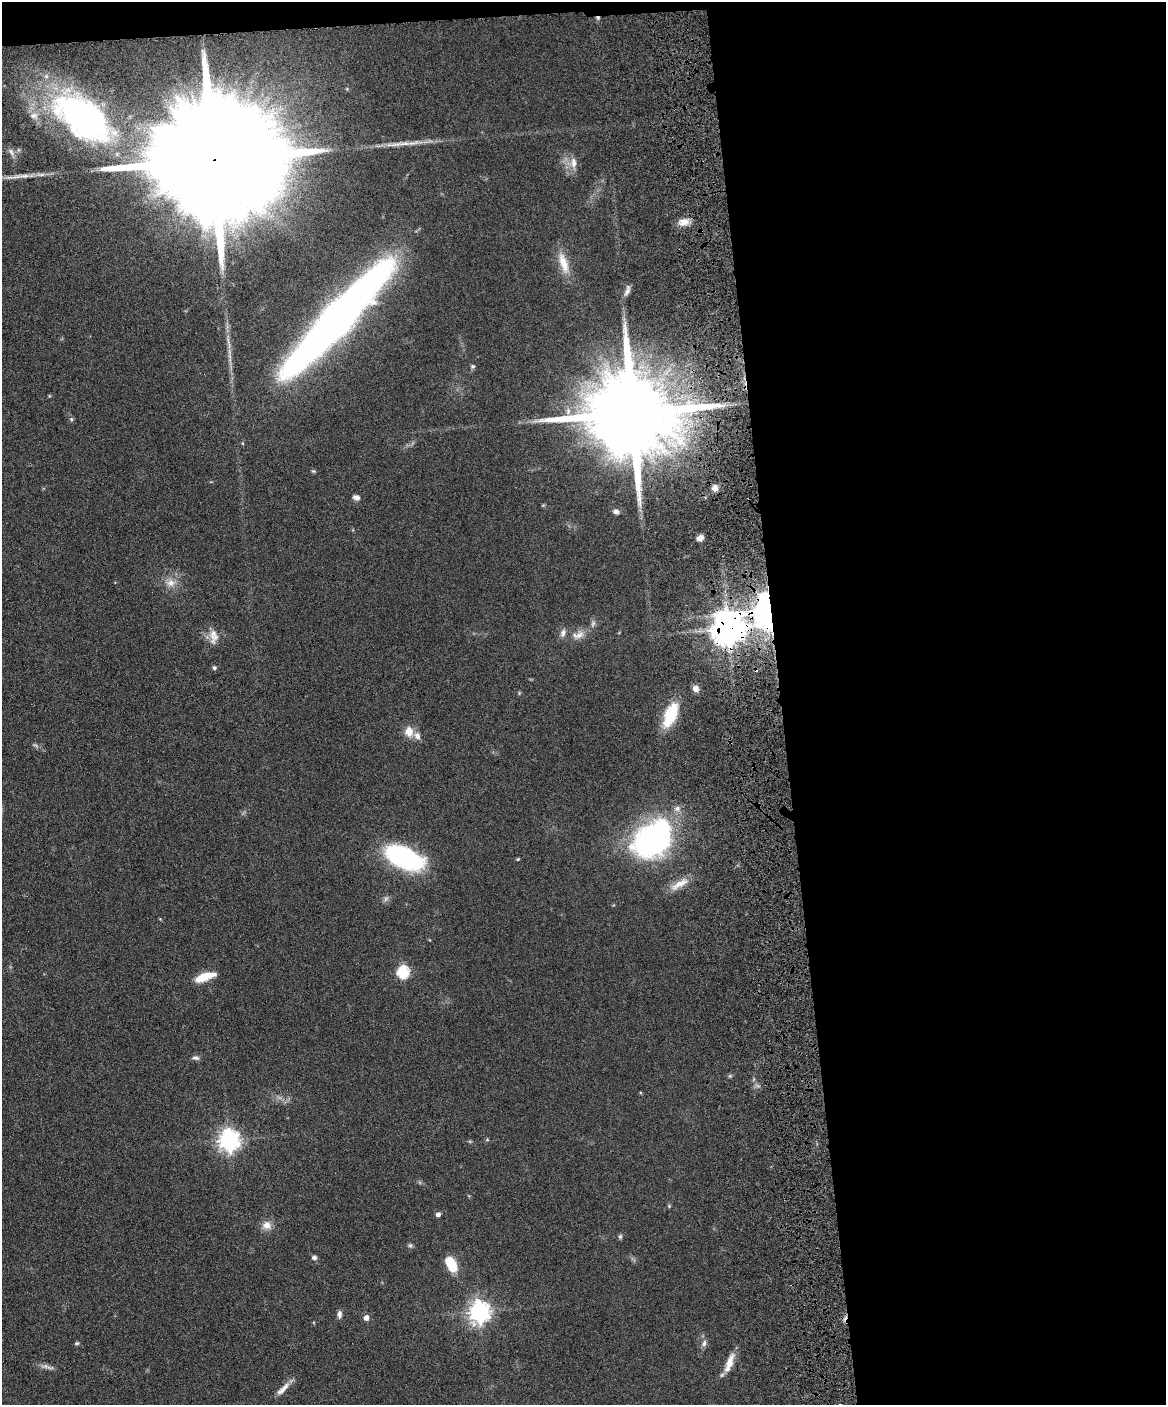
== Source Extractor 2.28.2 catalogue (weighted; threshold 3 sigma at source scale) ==
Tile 4 of 4 x 3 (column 4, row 1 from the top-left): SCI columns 3551-4714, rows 3052-4454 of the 4773 x 4594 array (HDU 1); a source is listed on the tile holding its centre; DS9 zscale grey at full resolution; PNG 1168 x 1407 px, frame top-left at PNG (2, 2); no overlay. Shown black and unused: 34% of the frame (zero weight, under 4 of 8 exposures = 3% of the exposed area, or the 3 px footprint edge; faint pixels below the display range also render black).
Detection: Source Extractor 2.28.2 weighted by HDU 2 'WHT'; one run over the whole footprint, this tile lists its part. Background 0.0807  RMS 0.0046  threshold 0.0188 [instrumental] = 3 sigma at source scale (4.09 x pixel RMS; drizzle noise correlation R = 1.36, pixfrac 0.8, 0.05/0.05 arcsec/px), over >= 5 px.
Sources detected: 58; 1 too faint to see at this stretch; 1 inside a brighter object's white glare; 2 cosmic-ray / hot-pixel residue — not listed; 3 inside a brighter listed object's ellipse — not listed separately; the other 51 listed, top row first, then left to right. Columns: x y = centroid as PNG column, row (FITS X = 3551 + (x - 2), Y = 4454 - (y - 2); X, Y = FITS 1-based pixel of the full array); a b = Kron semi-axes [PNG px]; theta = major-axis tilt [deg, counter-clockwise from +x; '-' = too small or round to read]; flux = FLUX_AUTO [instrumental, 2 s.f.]
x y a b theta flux
82 117 74 38 -36 140
11 152 11 5 -65 1.7
212 160 59 24 3 37000
574 163 15 8 -83 3.5
16 177 19 3 10 2.9
684 222 12 8 9 4.1
564 263 33 11 -72 7.8
627 291 15 6 67 2
337 319 100 17 47 530
473 366 5 5 - 0.78
633 413 25 19 2 10000
71 419 5 5 - 0.66
313 471 6 5 - 0.56
715 488 6 6 - 2.6
356 497 8 6 -19 1.7
616 511 7 6 - 1.6
700 538 6 4 27 2
171 583 12 11 - 4
767 612 19 14 82 210
593 624 9 5 64 1.3
728 628 9 9 - 920
563 633 12 7 68 1.9
579 635 14 10 46 3.6
213 636 21 11 -88 4.4
214 668 5 5 - 0.85
696 688 8 7 - 2.6
670 715 27 12 68 18
409 731 12 10 -85 4.7
654 839 43 30 36 110
404 858 29 14 -24 91
518 859 4 4 - 0.44
679 884 30 9 30 5.8
403 972 6 6 - 48
205 977 22 7 19 9.2
195 1058 10 6 -11 1.3
229 1140 8 7 - 270
669 1206 5 5 - 0.52
438 1214 5 5 - 1.3
267 1225 13 12 - 3.5
620 1236 7 5 69 0.76
410 1245 6 5 - 0.79
314 1258 6 5 - 1.3
451 1264 14 7 -63 15
479 1312 8 7 - 260
339 1314 10 5 86 1.5
366 1318 5 5 - 2.5
77 1343 6 4 14 0.6
704 1343 10 6 81 1.5
729 1363 25 8 71 5.6
46 1366 13 6 -7 2
283 1389 24 7 44 3.5
Overlapping masked pixels (flux is a lower limit): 4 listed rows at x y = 212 160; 633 413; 767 612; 728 628